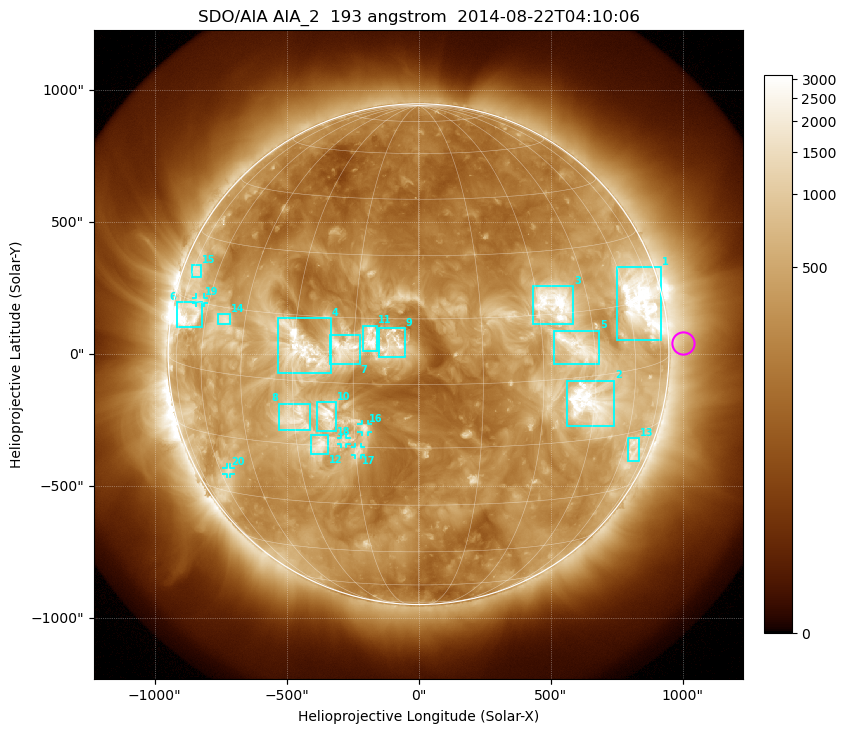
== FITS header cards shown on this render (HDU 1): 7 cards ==
TELESCOP= 'SDO/AIA'
INSTRUME= 'AIA_2'
WAVELNTH=                  193
WAVEUNIT= 'angstrom'
DATE-OBS= '2014-08-22T04:10:06.84'
CTYPE1  = 'HPLN-TAN'
CTYPE2  = 'HPLT-TAN'

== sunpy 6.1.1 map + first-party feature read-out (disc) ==
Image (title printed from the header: SDO/AIA AIA_2  193 angstrom  2014-08-22T04:10:06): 1024 x 1024 px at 2.4 arcsec/px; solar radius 949 arcsec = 395 px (full disc in frame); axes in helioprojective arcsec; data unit not stated in the header (colour bar unlabelled)
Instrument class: DISC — disc imager (sunpy class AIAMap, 193 A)
Bright regions (active regions / flare kernels): reference = the median radial profile (limb darkening/brightening removed); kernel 9 px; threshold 5 sigma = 923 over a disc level ~296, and >= 1.15x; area >= 12 px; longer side >= 9 px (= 22 arcsec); searched inside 0.97 R_sun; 22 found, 20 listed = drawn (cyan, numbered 1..; 5 of them under ~33 arcsec drawn as corner ticks so the feature stays visible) (cap 20 boxes per figure: the strongest are kept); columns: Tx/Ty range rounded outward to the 5 arcsec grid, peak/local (2 s.f.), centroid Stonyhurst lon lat
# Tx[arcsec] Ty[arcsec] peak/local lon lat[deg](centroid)
1 750..920 50..330 14 +66 +15
2 565..745 -275..-100 13 +43 -6
3 435..585 115..260 14 +35 +17
4 -535..-330 -75..140 14 -28 +8
5 510..685 -35..90 8.2 +40 +7
6 -915..-820 100..200 16 -69 +11
7 -335..-220 -35..75 9.1 -18 +8
8 -530..-410 -285..-185 6.6 -30 -9
9 -150..-50 -15..100 12 -6 +9
10 -385..-315 -290..-180 9.1 -21 -8
11 -210..-155 10..110 11 -11 +10
12 -410..-340 -380..-305 7.3 -24 -15
13 795..835 -405..-320 4.8 +66 -20
14 -760..-715 110..150 6.2 -52 +12
15 -860..-825 290..335 4.1 -72 +22
16 -215..-190 -295..-265 5.4 -13 -10
17 -240..-215 -385..-350 5 -14 -16
18 -295..-270 -340..-315 4.7 -18 -14
19 -845..-810 195..215 4.4 -64 +16
20 -730..-710 -455..-430 4.5 -56 -24
Off-limb structures (1.02-1.3 R_sun): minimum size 162 px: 4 found; the strongest spans PA ~240..300 deg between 1.02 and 1.3 R_sun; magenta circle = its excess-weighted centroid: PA ~270 deg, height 1.06 R_sun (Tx ~1000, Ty ~40 arcsec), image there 1.6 x the reference